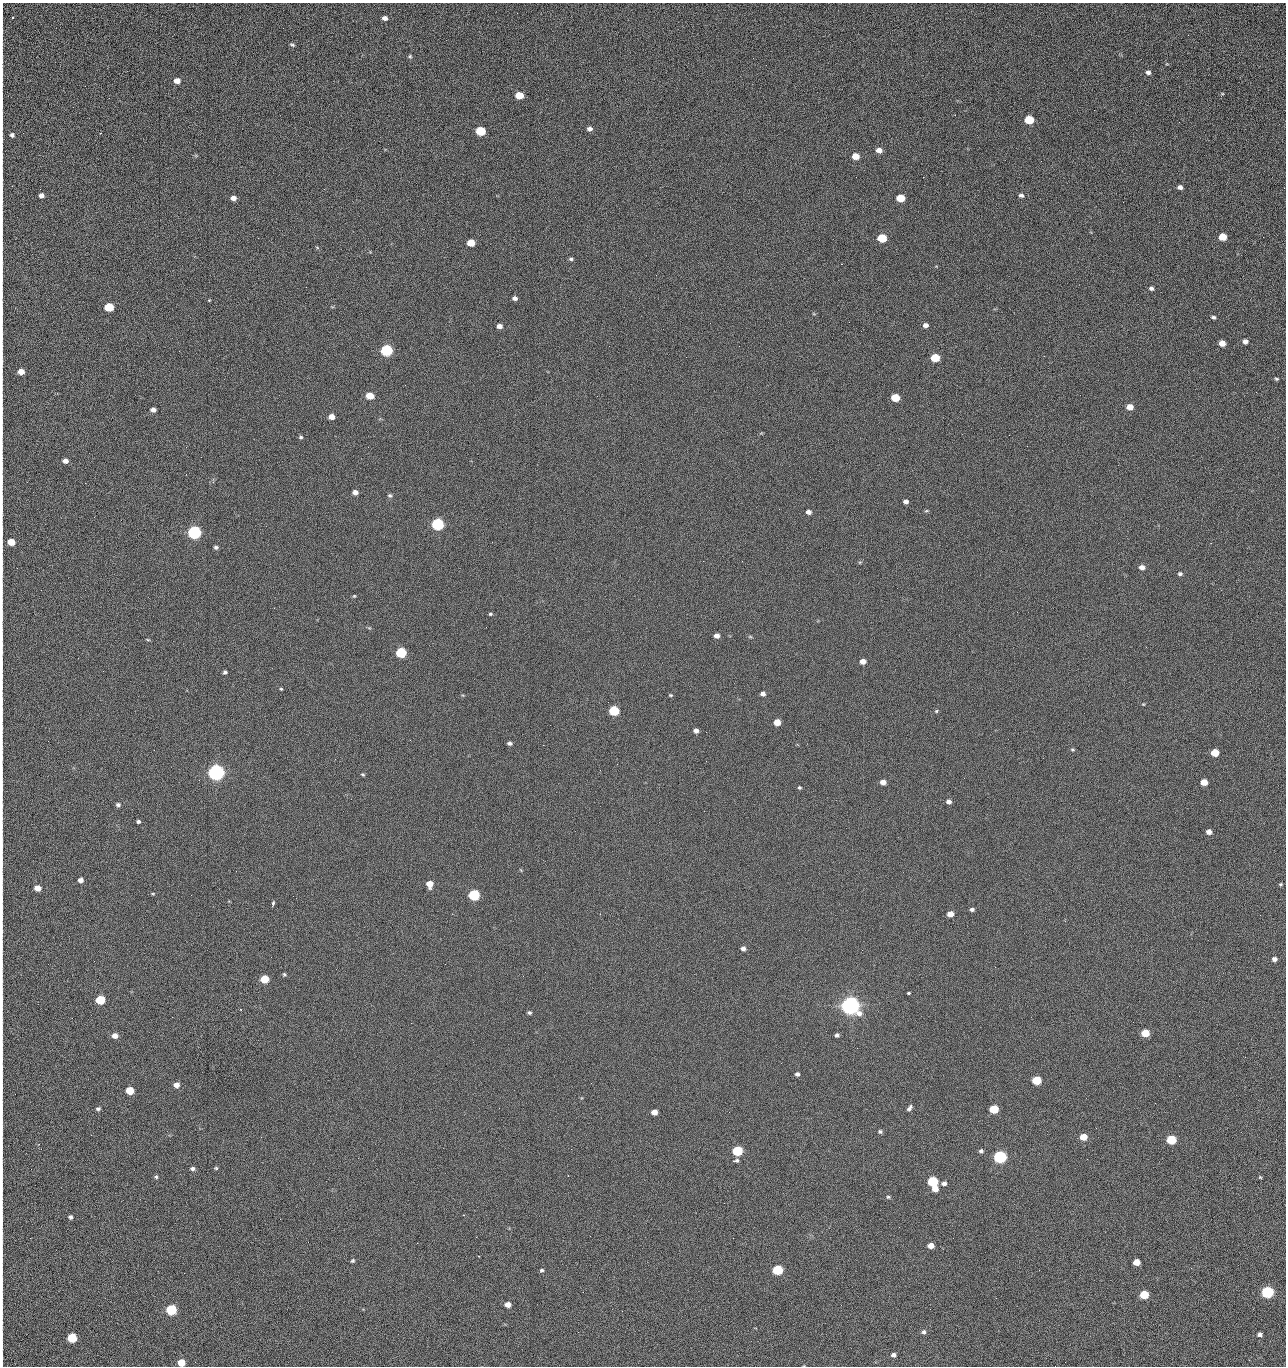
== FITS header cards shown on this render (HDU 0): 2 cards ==
NAXIS1  =                 1284 /fastest changing axis
NAXIS2  =                 1364 /next to fastest changing axis

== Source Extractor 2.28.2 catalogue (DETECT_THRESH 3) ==
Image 1284 x 1364 px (HDU 0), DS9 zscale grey, 1 PNG px = 1 image px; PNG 1288 x 1368 px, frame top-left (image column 1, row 1364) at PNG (2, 3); no overlay
Background 123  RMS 14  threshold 43.2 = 3 sigma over >= 5 px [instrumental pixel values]
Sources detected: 222; all 222 listed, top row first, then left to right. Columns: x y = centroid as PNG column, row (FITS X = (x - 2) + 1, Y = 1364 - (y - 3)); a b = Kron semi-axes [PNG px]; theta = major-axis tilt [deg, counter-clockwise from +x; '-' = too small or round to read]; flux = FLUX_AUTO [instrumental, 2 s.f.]
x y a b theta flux
2 8 15 2 90 1.9e+03
13 17 2 2 - 7.3e+02
385 18 5 5 - 4.6e+03
2 31 15 2 90 3.1e+03
1188 35 2 2 - 1.6e+03
292 45 6 4 -21 1.8e+03
410 56 6 5 - 1.4e+03
1148 72 6 5 - 2.9e+03
2 73 17 2 90 3.3e+03
177 81 5 5 - 8.4e+03
1222 94 5 3 - 9.5e+02
519 95 6 5 - 2.3e+04
2 120 20 2 90 3.7e+03
1029 120 6 5 - 4.3e+04
1179 122 2 2 - 1.2e+03
590 129 6 5 - 3.6e+03
480 131 6 5 - 5.3e+04
12 135 4 4 - 2.5e+03
879 150 6 5 - 6.3e+03
855 156 6 5 - 1.6e+04
1041 161 2 2 - 1.9e+03
856 177 2 2 - 2.2e+03
923 177 2 2 - 1.8e+04
2 185 13 2 90 2.5e+03
1180 187 5 4 - 3.7e+03
41 195 5 4 - 4.8e+03
1021 195 6 5 - 2.6e+03
233 198 5 4 - 5.6e+03
900 198 6 5 - 2.8e+04
1123 202 2 2 - 7.8e+02
1223 237 6 5 - 2.4e+04
1263 237 2 2 - 7.8e+02
882 238 6 5 - 4.2e+04
471 243 6 5 - 2.0e+04
317 247 6 3 -20 9.5e+02
571 259 6 4 -12 1.8e+03
841 264 2 2 - 2.7e+04
2 271 9 2 90 1.9e+03
656 275 2 2 - 4.1e+02
306 287 3 2 - 7.7e+02
1151 288 5 4 - 2.5e+03
515 298 5 4 - 3.1e+03
209 300 4 4 - 8.2e+02
109 307 6 5 - 5.2e+04
2 312 15 2 90 2.2e+03
1213 317 5 4 - 2.0e+03
849 322 2 2 - 6.2e+02
710 323 2 2 - 3.4e+03
926 325 5 4 - 3.6e+03
499 326 5 4 - 5.1e+03
1245 341 5 4 - 4.5e+03
1222 343 5 5 - 1.0e+04
739 346 2 2 - 4.2e+02
386 350 6 5 - 1.6e+05
935 358 6 5 - 4.0e+04
2 360 17 2 -89 2.8e+03
21 372 5 5 - 1.1e+04
1276 379 5 4 - 1.3e+03
1256 392 3 2 - 1.0e+03
370 396 6 5 - 2.0e+04
895 398 6 5 - 3.3e+04
1130 407 5 5 - 9.6e+03
153 410 5 4 - 4.7e+03
331 417 5 4 - 9.0e+03
2 421 9 2 90 1.5e+03
1009 435 2 2 - 3.3e+03
301 437 5 4 - 1.5e+03
1027 446 2 2 - 5.1e+02
186 447 2 2 - 3.1e+03
65 461 5 4 - 5.8e+03
2 477 9 2 90 1.4e+03
85 483 3 2 - 9.4e+02
355 492 5 4 - 5.1e+03
390 496 6 5 - 1.8e+03
906 501 5 4 - 3.3e+03
779 509 2 2 - 5.1e+02
2 510 25 2 90 3.8e+03
926 511 5 3 - 1.1e+03
808 512 5 4 - 4.7e+03
438 524 6 5 - 2.0e+05
194 532 6 5 - 3.2e+05
11 542 5 5 - 1.9e+04
492 542 2 2 - 2.8e+03
216 547 5 4 - 2.0e+03
742 561 3 2 - 7.4e+02
860 562 6 4 18 1.1e+03
1142 567 6 5 - 5.4e+03
17 568 2 2 - 3.9e+02
2 569 10 2 90 1.8e+03
1180 574 6 5 - 2.1e+03
354 596 4 4 - 1.0e+03
490 614 4 4 - 1.3e+03
2 634 10 2 90 1.6e+03
717 636 5 4 - 5.1e+03
750 637 6 4 -1 1.1e+03
148 640 6 3 -19 9.9e+02
401 653 6 5 - 9.1e+04
863 661 5 5 - 7.2e+03
225 672 4 4 - 1.9e+03
281 689 3 3 - 1.1e+03
763 694 5 4 - 3.9e+03
670 695 5 4 - 1.2e+03
1143 704 4 3 - 8.1e+02
2 710 10 2 90 1.5e+03
614 711 6 5 - 7.2e+04
936 711 5 4 - 1.1e+03
777 722 5 5 - 1.4e+04
696 731 5 5 - 3.8e+03
706 732 3 2 - 6.9e+02
509 743 4 4 - 2.6e+03
543 745 2 2 - 3.3e+03
1072 749 5 4 - 1.3e+03
1215 753 5 5 - 2.6e+04
706 761 2 2 - 2.1e+03
617 764 2 2 - 2.6e+03
600 770 2 2 - 4.4e+02
216 772 6 6 - 7.2e+05
363 774 5 4 - 1.3e+03
883 782 5 5 - 6.0e+03
1204 782 5 5 - 1.3e+04
2 785 15 2 90 2.6e+03
799 787 4 4 - 1.2e+03
949 802 5 4 - 3.9e+03
118 805 6 5 - 2.3e+03
138 821 4 3 - 2.0e+03
1209 832 5 4 - 5.7e+03
2 845 10 2 90 1.7e+03
2 877 10 2 90 1.7e+03
80 880 4 4 - 5.3e+03
430 884 6 5 - 1.3e+04
1281 884 5 4 - 1.2e+03
37 888 5 5 - 1.0e+04
153 894 5 3 - 9.2e+02
474 895 6 5 - 1.2e+05
273 903 5 2 - 3.2e+03
972 909 4 3 - 2.4e+03
2 913 12 2 90 2.0e+03
950 914 5 5 - 9.4e+03
1260 915 2 2 - 6.7e+02
743 948 5 4 - 3.4e+03
1274 959 5 4 - 4.2e+03
284 974 5 4 - 1.3e+03
523 976 2 2 - 1.9e+03
264 979 5 5 - 3.2e+04
908 993 3 3 - 4.5e+03
2 1000 20 2 90 2.8e+03
100 1000 6 5 - 5.3e+04
850 1005 7 6 - 1.2e+06
241 1010 3 2 - 6.4e+02
529 1013 4 3 - 1.9e+03
411 1023 2 2 - 5.4e+03
1145 1033 5 5 - 2.9e+04
837 1035 4 4 - 2.1e+03
115 1036 6 5 - 6.7e+03
857 1048 2 2 - 1.4e+03
1245 1057 2 2 - 2.0e+03
2 1058 9 2 90 1.3e+03
2 1068 8 2 90 1.3e+03
797 1074 5 4 - 2.3e+03
1179 1076 2 2 - 2.6e+03
1036 1080 6 5 - 4.8e+04
176 1085 5 5 - 7.3e+03
2 1087 10 2 90 1.6e+03
130 1091 5 5 - 3.1e+04
1155 1103 3 2 - 8.3e+02
909 1108 7 4 52 2.6e+03
98 1109 5 4 - 2.0e+03
994 1109 6 5 - 4.3e+04
654 1112 5 5 - 8.6e+03
729 1112 2 2 - 9.5e+02
2 1127 15 2 90 2.9e+03
1096 1128 2 2 - 4.4e+02
880 1132 5 5 - 1.8e+03
91 1135 2 2 - 2.5e+03
1083 1137 5 5 - 1.7e+04
1171 1140 6 5 - 5.8e+04
571 1149 2 2 - 9.5e+02
737 1151 6 5 - 7.8e+04
981 1151 5 5 - 2.2e+03
1000 1157 6 5 - 2.8e+05
1087 1159 2 2 - 1.3e+03
737 1160 6 5 - 1.8e+03
733 1161 2 2 - 7.6e+02
216 1168 5 4 - 1.2e+03
192 1169 5 4 - 2.5e+03
2 1171 20 2 90 3.5e+03
156 1177 5 5 - 1.5e+03
1260 1177 5 4 - 9.9e+02
933 1181 6 5 - 8.5e+04
944 1183 6 4 9 3.4e+03
935 1189 5 5 - 9.9e+03
888 1197 5 4 - 1.4e+03
70 1217 5 5 - 2.3e+03
280 1219 2 2 - 2.2e+03
2 1220 21 2 90 3.7e+03
476 1237 2 2 - 8.5e+03
308 1242 3 2 - 1.7e+03
417 1243 2 2 - 5.5e+03
931 1246 5 4 - 8.9e+03
478 1256 3 2 - 2.3e+03
352 1261 5 4 - 1.5e+03
1136 1262 5 5 - 1.4e+04
1191 1268 2 2 - 4.6e+02
541 1270 5 5 - 1.7e+03
778 1270 6 5 - 8.0e+04
2 1280 12 2 90 2.2e+03
583 1292 2 2 - 5.2e+02
1267 1292 6 5 - 1.9e+05
1144 1295 6 5 - 4.6e+04
996 1298 2 2 - 2.9e+03
508 1305 5 4 - 7.6e+03
171 1310 6 5 - 1.0e+05
622 1311 2 2 - 8.7e+02
2 1315 13 2 90 2.5e+03
578 1332 2 2 - 3.6e+03
924 1332 6 6 - 2.4e+03
1260 1334 5 4 - 3.3e+03
72 1338 6 5 - 5.4e+04
893 1355 5 5 - 3.4e+03
2 1357 14 2 90 2.3e+03
181 1363 5 5 - 1.9e+04
1055 1366 2 2 - 1.9e+03
At the frame edge (FLAGS 8, measured only in part): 31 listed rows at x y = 2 8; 2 31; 2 73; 2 120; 12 135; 2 185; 2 271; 2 312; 2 360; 2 421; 2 477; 2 510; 2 569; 2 634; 2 710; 2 785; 2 845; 2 877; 2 913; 2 1000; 2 1058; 2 1068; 2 1087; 2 1127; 2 1171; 2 1220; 2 1280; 2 1315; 2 1357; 181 1363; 1055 1366

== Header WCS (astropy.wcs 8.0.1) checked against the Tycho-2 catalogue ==
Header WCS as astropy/WCSLIB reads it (CRVAL/CRPIX/CD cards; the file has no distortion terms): RA---TAN/DEC--TAN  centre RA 15:41:40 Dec +51:59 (235.42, +51.98 deg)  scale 1.26 arcsec/px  FOV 26.9' x 28.5'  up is +92 deg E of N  parity flipped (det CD > 0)
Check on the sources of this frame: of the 60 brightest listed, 10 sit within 2.0 arcsec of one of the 12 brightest Tycho-2 stars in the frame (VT <= 12.29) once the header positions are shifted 0.34 arcsec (0.32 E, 0.10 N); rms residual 1.10 arcsec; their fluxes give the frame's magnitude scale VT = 24.51 - 2.5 log10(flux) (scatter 0.24 mag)
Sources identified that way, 10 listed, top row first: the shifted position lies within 2.0 arcsec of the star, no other Tycho-2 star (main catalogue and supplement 1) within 4.0 arcsec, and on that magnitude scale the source's flux lands within +1.5 / -3 mag of the star's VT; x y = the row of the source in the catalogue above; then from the Tycho-2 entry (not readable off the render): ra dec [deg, ICRS J2000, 3 dp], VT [Tycho-2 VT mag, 2 dp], TYC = Tycho-2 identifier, HIP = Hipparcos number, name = IAU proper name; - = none
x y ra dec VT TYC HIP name
386 350 235.614 +52.064 11.61 3489-1132-1 - -
438 524 235.514 +52.049 11.19 3489-1407-1 - -
216 772 235.378 +52.130 9.31 3489-1322-1 76850 -
474 895 235.303 +52.042 11.52 3489-958-1 - -
850 1005 235.232 +51.912 9.59 3489-824-1 - -
1000 1157 235.143 +51.862 10.97 3489-1016-1 - -
933 1181 235.131 +51.886 12.29 3489-908-1 - -
778 1270 235.084 +51.941 11.45 3489-1346-1 - -
1267 1292 235.062 +51.771 11.53 3489-1453-1 - -
171 1310 235.075 +52.152 11.74 3489-912-1 - -